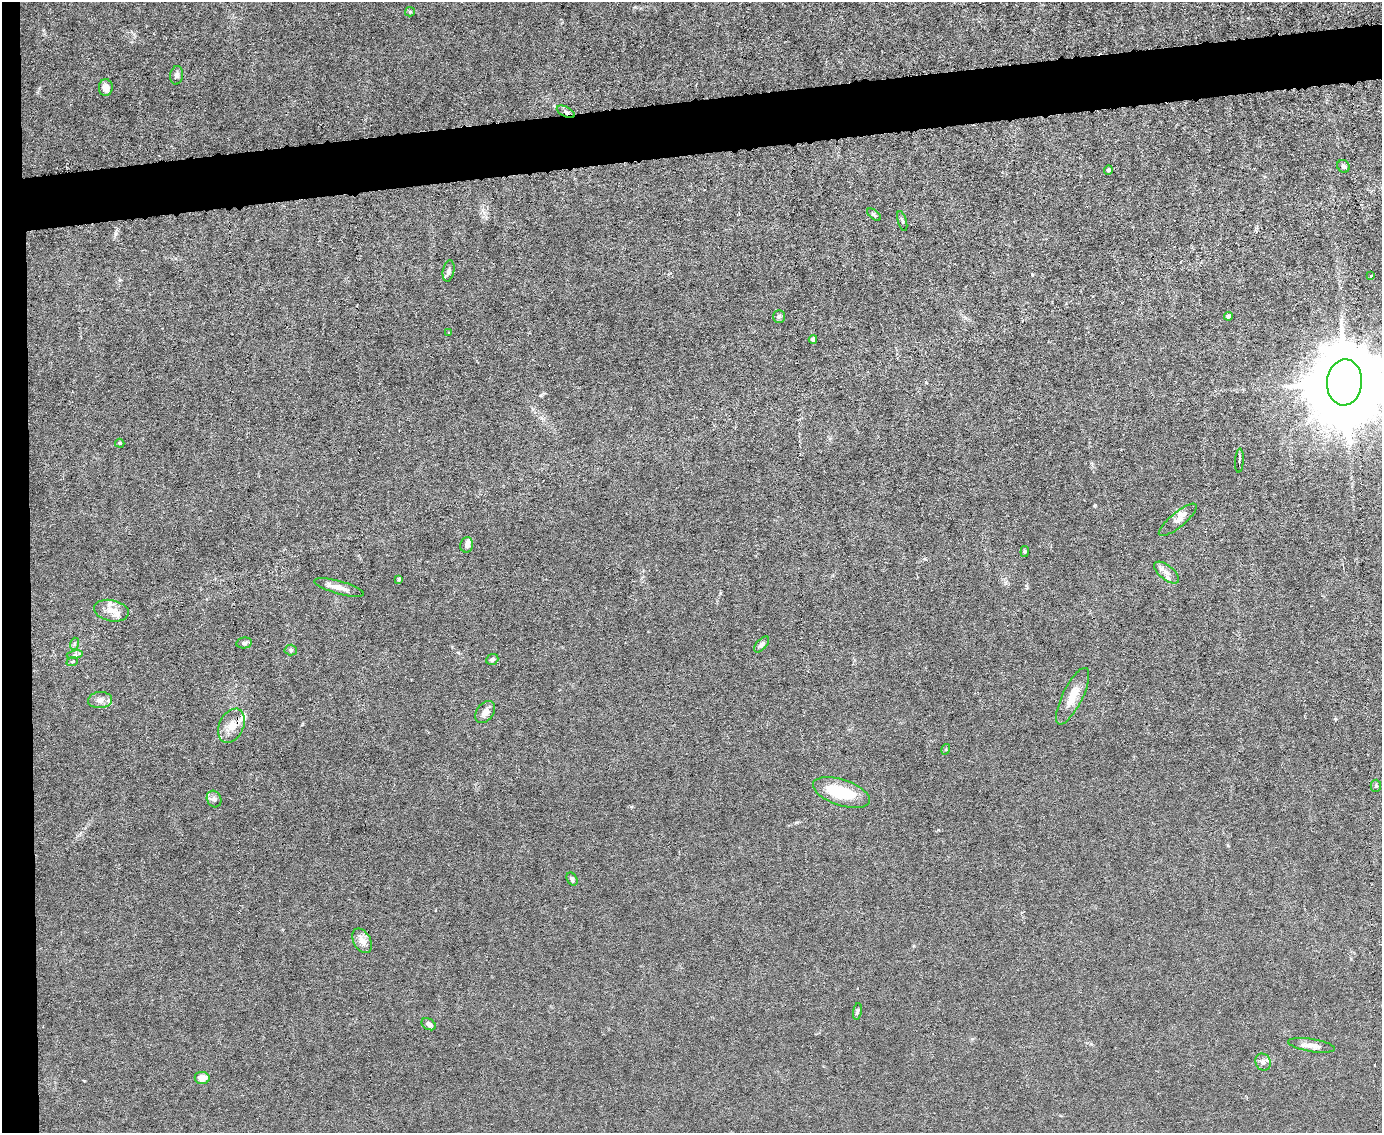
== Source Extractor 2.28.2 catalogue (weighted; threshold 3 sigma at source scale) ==
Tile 7 of 3 x 4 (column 1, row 3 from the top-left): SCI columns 232-1611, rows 1132-2262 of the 4496 x 4523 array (HDU 1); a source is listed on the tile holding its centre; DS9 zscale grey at full resolution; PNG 1384 x 1135 px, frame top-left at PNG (2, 2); each listed source drawn as its Kron ellipse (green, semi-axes under 4 px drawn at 4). Shown black and unused: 7% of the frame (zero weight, under 3 of 6 exposures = <1% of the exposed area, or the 3 px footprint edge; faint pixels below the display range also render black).
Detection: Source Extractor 2.28.2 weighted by HDU 2 'WHT'; one run over the whole footprint, this tile lists its part. Background 0.0185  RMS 0.0027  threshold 0.0112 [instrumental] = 3 sigma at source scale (4.09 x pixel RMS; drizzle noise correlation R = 1.36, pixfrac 0.8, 0.05/0.05 arcsec/px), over >= 5 px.
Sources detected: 53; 1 inside a brighter object's white glare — neither listed nor drawn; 6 inside a brighter listed object's ellipse — not listed separately; the other 46 listed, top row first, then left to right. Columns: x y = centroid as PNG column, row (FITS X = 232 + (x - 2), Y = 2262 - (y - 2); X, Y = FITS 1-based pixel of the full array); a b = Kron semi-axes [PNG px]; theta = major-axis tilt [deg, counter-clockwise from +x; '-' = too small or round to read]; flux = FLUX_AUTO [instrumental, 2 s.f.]
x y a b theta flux
410 12 5 5 - 0.3
176 75 9 6 81 0.85
106 88 8 7 - 1.7
566 112 10 5 -27 0.8
1343 166 7 6 - 0.58
1108 170 4 4 - 0.67
874 215 8 4 -38 0.49
902 221 10 3 -74 0.43
449 271 11 5 79 0.85
1371 276 4 3 - 0.29
1228 316 4 4 - 0.52
779 317 6 6 - 0.53
448 333 4 3 - 0.21
813 339 4 4 - 1.1
1344 382 23 17 86 4600
120 443 5 3 - 0.29
1239 461 12 2 86 0.65
1178 520 24 7 40 1.7
467 545 8 6 77 1.2
1025 551 5 3 - 0.31
1167 572 15 7 -38 1.4
399 579 3 3 - 0.3
339 587 26 6 -15 2.3
111 611 17 10 -11 3
244 643 8 5 10 0.59
74 644 6 4 73 0.41
761 644 10 5 48 0.8
291 650 6 5 - 0.48
75 655 8 4 8 0.53
492 659 6 5 - 0.63
72 662 6 3 19 0.28
1073 696 31 10 64 4.5
100 700 12 8 3 1.5
485 712 12 8 53 1.5
231 726 18 12 65 3.4
946 749 5 3 - 0.25
1376 786 6 5 - 0.42
841 792 29 13 -18 12
214 799 8 7 - 0.84
572 879 7 5 -59 0.64
362 941 13 8 -62 2.4
857 1011 8 4 81 0.5
429 1024 8 5 -31 1
1311 1045 23 6 -9 2.1
1263 1062 9 7 -65 0.97
202 1078 7 6 - 2.3
Overlapping masked pixels (flux is a lower limit): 2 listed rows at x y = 566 112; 231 726
Isophote crosses this tile's border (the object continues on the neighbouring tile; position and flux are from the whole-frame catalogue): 1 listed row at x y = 1344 382